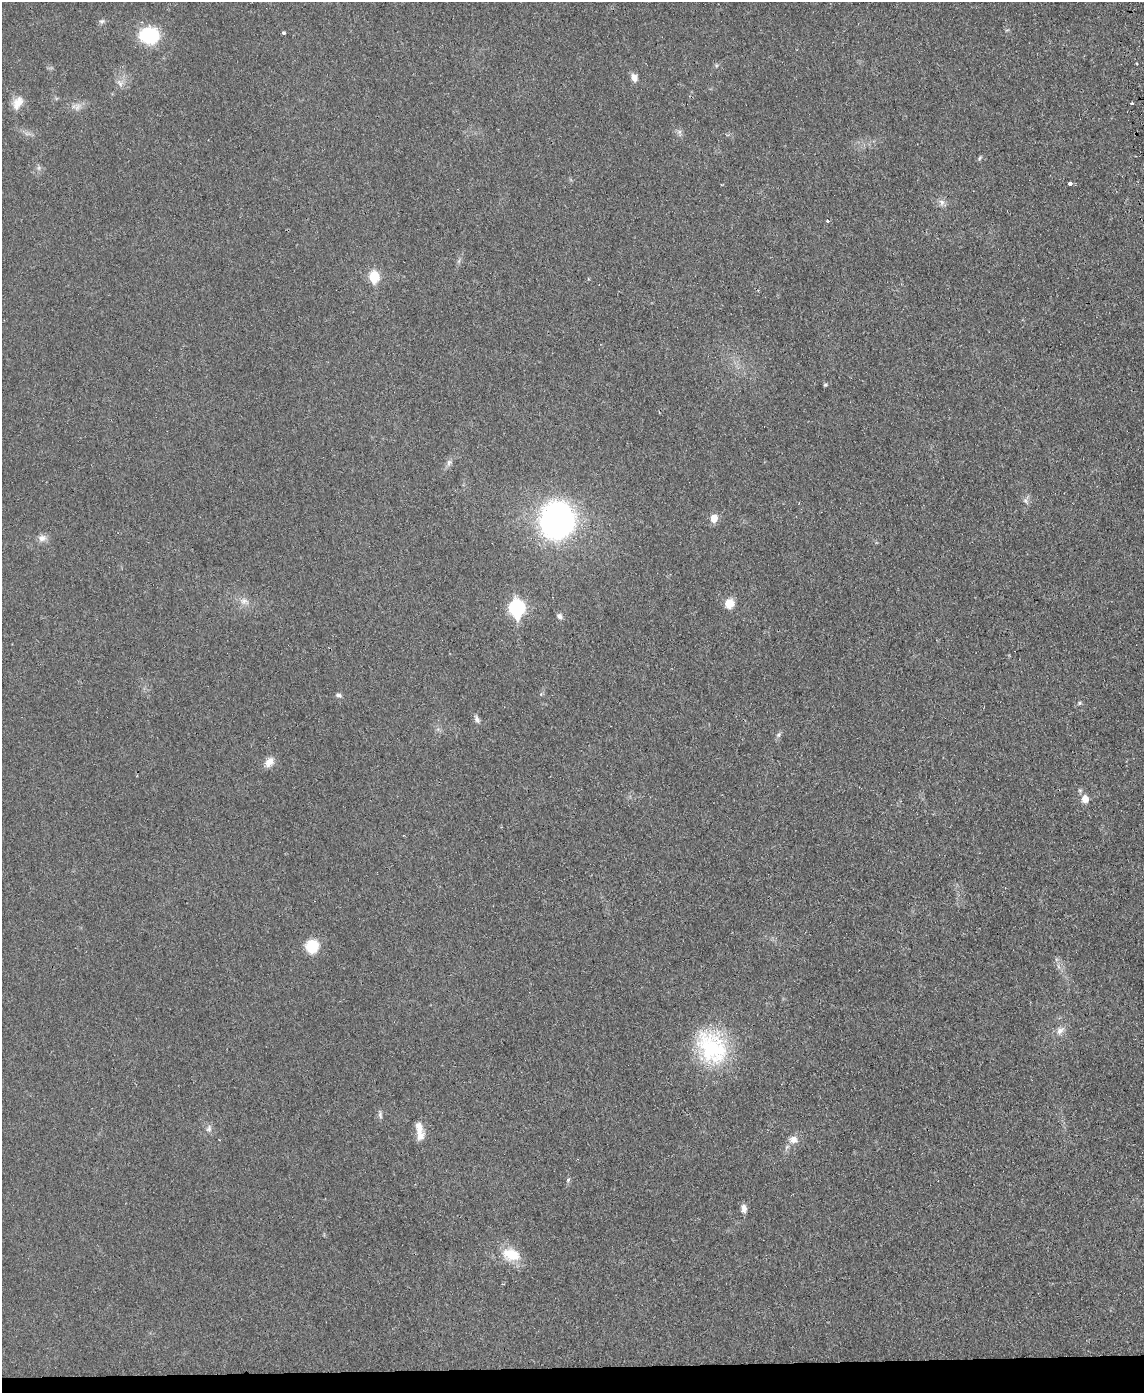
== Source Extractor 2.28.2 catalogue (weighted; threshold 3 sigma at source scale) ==
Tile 10 of 4 x 3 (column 2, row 3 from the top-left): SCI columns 1201-2342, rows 244-1634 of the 4682 x 4559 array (HDU 1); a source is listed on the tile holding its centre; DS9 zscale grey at full resolution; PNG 1146 x 1395 px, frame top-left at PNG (2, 2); no overlay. Shown black and unused: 2% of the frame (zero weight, under 2 of 3 exposures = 3% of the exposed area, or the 3 px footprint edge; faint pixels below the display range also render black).
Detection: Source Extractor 2.28.2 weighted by HDU 2 'WHT'; one run over the whole footprint, this tile lists its part. Background 0.0304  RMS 0.0045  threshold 0.0205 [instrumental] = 3 sigma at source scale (4.5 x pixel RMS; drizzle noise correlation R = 1.50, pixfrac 1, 0.05/0.05 arcsec/px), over >= 5 px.
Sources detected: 44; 1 too faint to see at this stretch — not listed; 1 inside a brighter listed object's ellipse — not listed separately; the other 42 listed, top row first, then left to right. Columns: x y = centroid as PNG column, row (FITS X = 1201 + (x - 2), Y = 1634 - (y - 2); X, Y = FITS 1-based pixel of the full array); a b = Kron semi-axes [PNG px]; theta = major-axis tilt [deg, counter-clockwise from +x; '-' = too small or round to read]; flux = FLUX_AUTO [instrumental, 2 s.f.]
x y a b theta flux
102 21 8 6 14 1.1
283 33 3 3 - 0.91
149 35 17 14 -3 31
634 78 10 7 -58 2.8
120 83 11 6 -58 2
18 103 18 11 60 5
1132 103 3 3 - 1
78 107 11 7 59 2.2
679 132 7 5 45 1.1
980 158 6 4 60 0.68
39 168 7 4 90 0.94
1070 183 4 4 - 1.7
942 202 9 8 - 2
827 221 4 4 - 0.69
374 277 7 6 - 23
825 385 5 4 - 0.71
449 463 11 7 71 1.7
1026 501 11 5 -64 1.4
714 518 7 6 - 5.8
557 520 24 20 84 210
42 538 12 9 13 2.6
244 601 15 9 -13 3.4
729 604 9 8 - 6.6
516 608 9 7 -88 95
560 616 9 6 -49 1.4
338 695 7 5 -11 1.1
1080 703 6 4 27 0.79
477 719 10 6 -66 1.6
778 735 7 6 - 1.1
269 762 15 9 45 3.6
1085 799 9 8 - 3.8
312 946 9 9 - 20
1060 1031 14 9 49 3.1
712 1047 48 36 -58 41
380 1114 13 4 -81 1.1
419 1128 22 10 -74 5
209 1129 11 7 72 1.8
793 1140 12 10 3 3.5
568 1180 6 5 - 0.77
744 1208 10 7 -81 2.3
511 1254 23 15 -12 11
503 1284 3 3 - 0.45